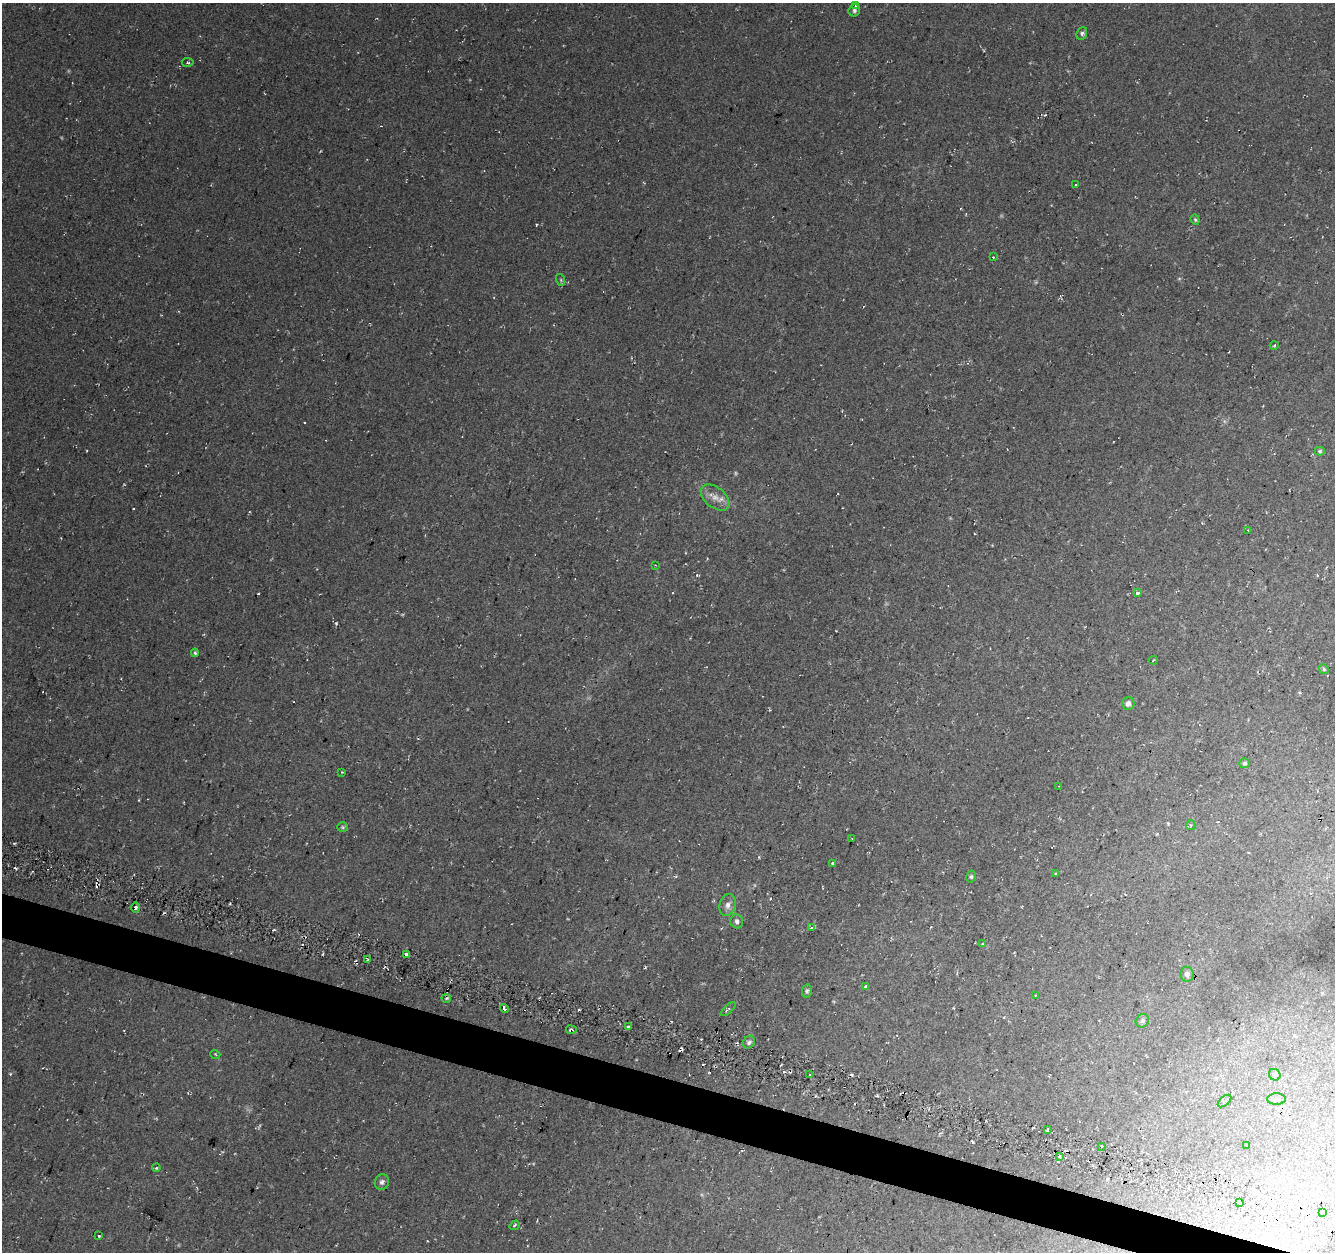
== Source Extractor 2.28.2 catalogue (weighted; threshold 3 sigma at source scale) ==
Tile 6 of 4 x 4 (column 2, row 2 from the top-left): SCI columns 1339-2671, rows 2783-4032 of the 5381 x 5612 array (HDU 1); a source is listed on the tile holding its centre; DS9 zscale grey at full resolution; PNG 1337 x 1254 px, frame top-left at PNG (2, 3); each listed source drawn as its Kron ellipse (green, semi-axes under 4 px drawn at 4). Shown black and unused: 3% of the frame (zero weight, under 2 of 3 exposures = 2% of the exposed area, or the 3 px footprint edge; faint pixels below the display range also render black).
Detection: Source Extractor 2.28.2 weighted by HDU 2 'WHT'; one run over the whole footprint, this tile lists its part. Background 0.0367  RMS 0.011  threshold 0.0474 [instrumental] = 3 sigma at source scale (4.5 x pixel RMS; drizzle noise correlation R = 1.50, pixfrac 1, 0.0396/0.0396 arcsec/px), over >= 5 px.
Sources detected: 73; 1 too faint to see at this stretch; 12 cosmic-ray / hot-pixel residue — neither listed nor drawn; the other 60 listed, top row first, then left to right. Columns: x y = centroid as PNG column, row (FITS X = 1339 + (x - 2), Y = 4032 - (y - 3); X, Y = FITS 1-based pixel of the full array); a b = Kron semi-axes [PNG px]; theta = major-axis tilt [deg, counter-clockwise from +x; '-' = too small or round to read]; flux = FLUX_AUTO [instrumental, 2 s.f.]
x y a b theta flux
856 5 3 3 - 4.5
854 10 6 5 - 2.5
1082 33 6 5 - 2.5
188 62 6 4 -4 1.6
1076 185 3 3 - 1.1
1195 220 5 4 - 1.6
993 257 3 3 - 0.98
561 280 6 3 -72 1.5
1274 346 4 3 - 1.1
1320 451 5 4 - 1.4
715 497 16 10 -38 11
1248 530 2 2 - 0.81
655 565 2 2 - 0.73
1137 593 4 3 - 2
195 653 4 3 - 1.5
1153 660 4 2 - 0.72
1324 669 5 4 - 1.5
1128 704 6 6 - 4.6
1244 763 5 5 - 2
342 772 2 2 - 0.77
1059 786 3 3 - 0.91
1191 825 5 4 - 1.4
343 827 5 5 - 1.6
851 839 3 2 - 0.91
833 863 3 3 - 3.8
1055 873 3 2 - 0.97
971 877 6 5 - 2
728 905 11 8 75 5.9
135 907 5 3 - 2.5
737 921 7 6 - 3.7
812 928 4 3 - 4.1
983 944 3 3 - 1
407 954 4 3 - 24
368 960 3 3 - 1.7
1187 974 7 6 - 4.7
866 987 3 3 - 4.2
807 991 7 5 80 2.1
1035 995 3 2 - 1.6
446 998 5 3 - 1.3
504 1008 4 3 - 60
728 1009 9 3 43 2.2
1142 1021 7 6 - 3.1
629 1027 4 3 - 6
571 1030 5 3 - 1.5
749 1042 7 5 51 2.8
215 1054 5 3 - 1
810 1075 3 2 - 1.5
1275 1075 6 5 - 2.2
1276 1099 9 5 -1 3.5
1224 1101 8 2 41 1.5
1048 1130 4 2 - 1.5
1247 1145 3 3 - 1.2
1101 1146 2 2 - 0.92
1059 1156 4 3 - 1.4
156 1168 4 3 - 1.1
382 1182 8 7 - 3.7
1239 1202 4 3 - 2.6
1322 1212 4 3 - 1.5
515 1225 5 3 - 1.3
99 1236 3 3 - 2.9
Overlapping masked pixels (flux is a lower limit): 2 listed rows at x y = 407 954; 571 1030
Unlisted compact peaks at least as high as the median listed source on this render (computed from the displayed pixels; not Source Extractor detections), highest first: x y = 336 623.